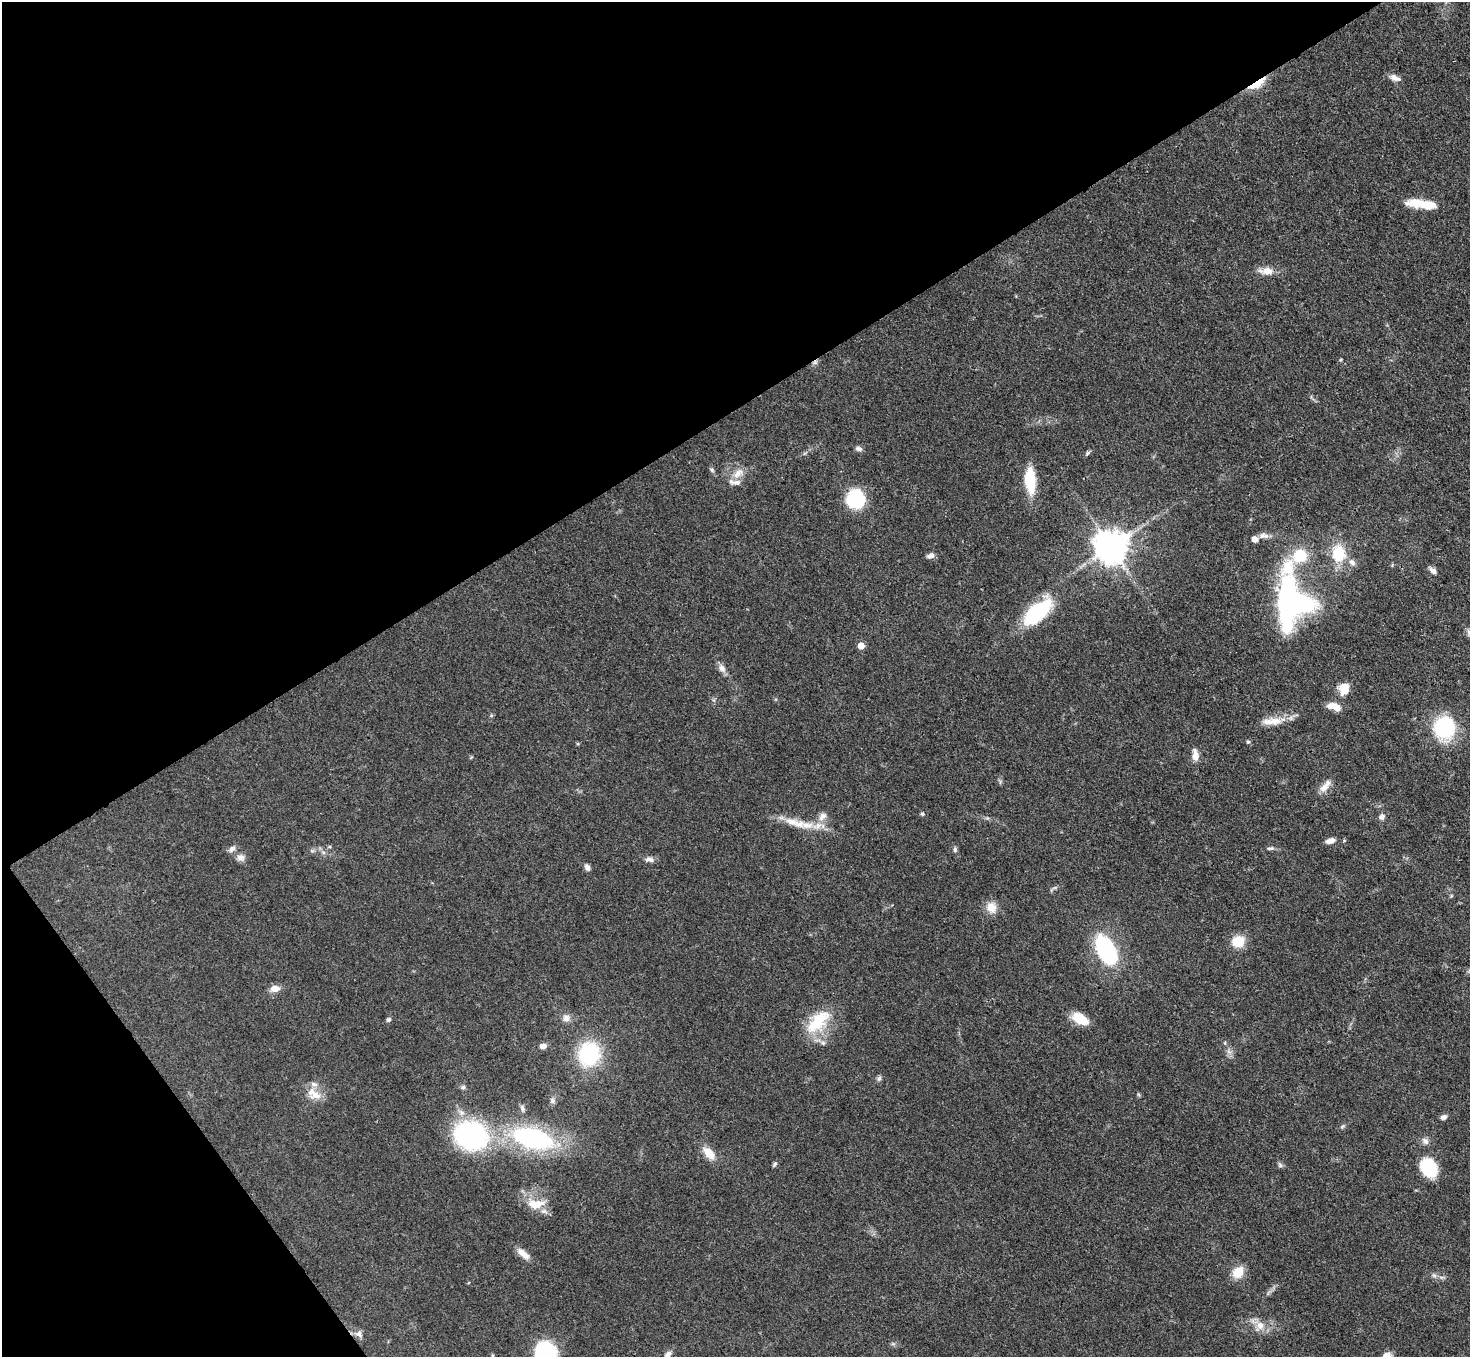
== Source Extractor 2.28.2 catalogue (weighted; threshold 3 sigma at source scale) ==
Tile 5 of 4 x 4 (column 1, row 2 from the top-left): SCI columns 3-1470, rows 3006-4360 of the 5877 x 5870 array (HDU 1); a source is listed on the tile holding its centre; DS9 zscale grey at full resolution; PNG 1472 x 1359 px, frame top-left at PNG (2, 2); no overlay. Shown black and unused: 35% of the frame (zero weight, under 3 of 4 exposures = <1% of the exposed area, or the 3 px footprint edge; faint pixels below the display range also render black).
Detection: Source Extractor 2.28.2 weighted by HDU 2 'WHT'; one run over the whole footprint, this tile lists its part. Background 0.0533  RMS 0.005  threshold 0.0226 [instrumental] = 3 sigma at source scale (4.5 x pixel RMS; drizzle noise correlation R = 1.50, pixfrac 1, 0.05/0.05 arcsec/px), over >= 5 px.
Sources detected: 86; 1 inside a brighter object's white glare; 1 cosmic-ray / hot-pixel residue — not listed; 8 inside a brighter listed object's ellipse — not listed separately; the other 76 listed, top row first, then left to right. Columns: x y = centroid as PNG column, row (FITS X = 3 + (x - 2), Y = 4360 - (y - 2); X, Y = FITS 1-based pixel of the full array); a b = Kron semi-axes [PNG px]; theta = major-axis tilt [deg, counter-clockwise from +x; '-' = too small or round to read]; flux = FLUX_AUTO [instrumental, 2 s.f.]
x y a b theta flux
1395 78 16 7 -20 2.9
1257 84 23 7 33 10
1428 205 30 10 -3 9.9
1266 271 20 9 -3 5.5
858 449 9 6 -17 1.6
1087 453 8 4 42 0.89
712 470 7 5 -37 0.92
738 473 18 10 41 5.4
1030 480 26 10 -85 20
855 499 15 14 - 38
1262 536 9 7 18 2.4
1254 539 6 6 - 2.7
1111 547 10 9 - 1100
1338 553 18 14 -85 17
930 556 9 6 21 2.3
1352 562 9 7 -44 2.4
1433 571 8 6 -39 2.5
1287 598 67 22 89 92
1037 612 37 16 43 38
861 646 5 5 - 7.3
722 668 12 8 -57 2.9
1344 689 15 12 80 6.9
1335 707 15 7 -20 7.2
1272 721 30 9 3 7.3
1444 728 14 13 - 60
1248 742 5 4 - 0.71
1195 755 13 7 -83 4.6
1325 787 19 8 48 4.6
922 814 6 5 - 0.8
822 816 15 9 52 4.7
1382 817 9 8 - 1.8
795 823 39 10 -18 12
1330 841 11 6 16 3.2
329 847 5 3 - 0.61
1270 848 11 4 9 1.3
232 849 10 7 38 2.1
955 849 8 5 81 1
241 858 11 9 -9 2.7
649 859 12 6 -6 2.2
587 867 8 6 -54 1.9
1451 896 5 4 - 0.55
991 907 14 13 - 5.7
1238 941 13 11 17 11
1106 950 32 17 -61 50
275 989 10 7 10 4.7
566 1018 9 9 - 2.6
1080 1019 20 10 -32 10
388 1020 6 5 - 1.1
818 1022 39 19 46 21
1225 1043 5 3 - 0.51
543 1046 6 5 - 2.8
1229 1052 7 4 -19 1.3
589 1054 17 14 77 51
879 1078 7 5 46 1.1
463 1087 6 5 - 0.91
316 1095 17 11 2 5.8
552 1100 8 6 -75 1.4
522 1108 11 5 -77 1.5
1444 1117 7 6 - 1.9
1342 1126 6 5 - 0.86
471 1136 24 20 -20 110
533 1138 36 17 -15 86
1425 1141 10 7 -58 2.1
709 1153 18 10 -49 7.1
774 1164 8 4 54 0.93
1280 1165 7 6 - 1.1
1429 1167 18 14 -56 27
536 1204 23 12 5 9
523 1254 17 7 -40 5
1238 1272 13 11 45 8.8
1434 1275 8 5 -52 1.4
1260 1325 12 10 67 5.2
359 1334 11 9 -41 2.6
546 1354 17 13 -83 95
668 1355 12 7 50 2.9
1386 1356 10 8 19 4.1
Overlapping masked pixels (flux is a lower limit): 1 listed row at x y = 1257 84
Isophote crosses this tile's border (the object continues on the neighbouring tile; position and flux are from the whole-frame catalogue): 3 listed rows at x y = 546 1354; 668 1355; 1386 1356